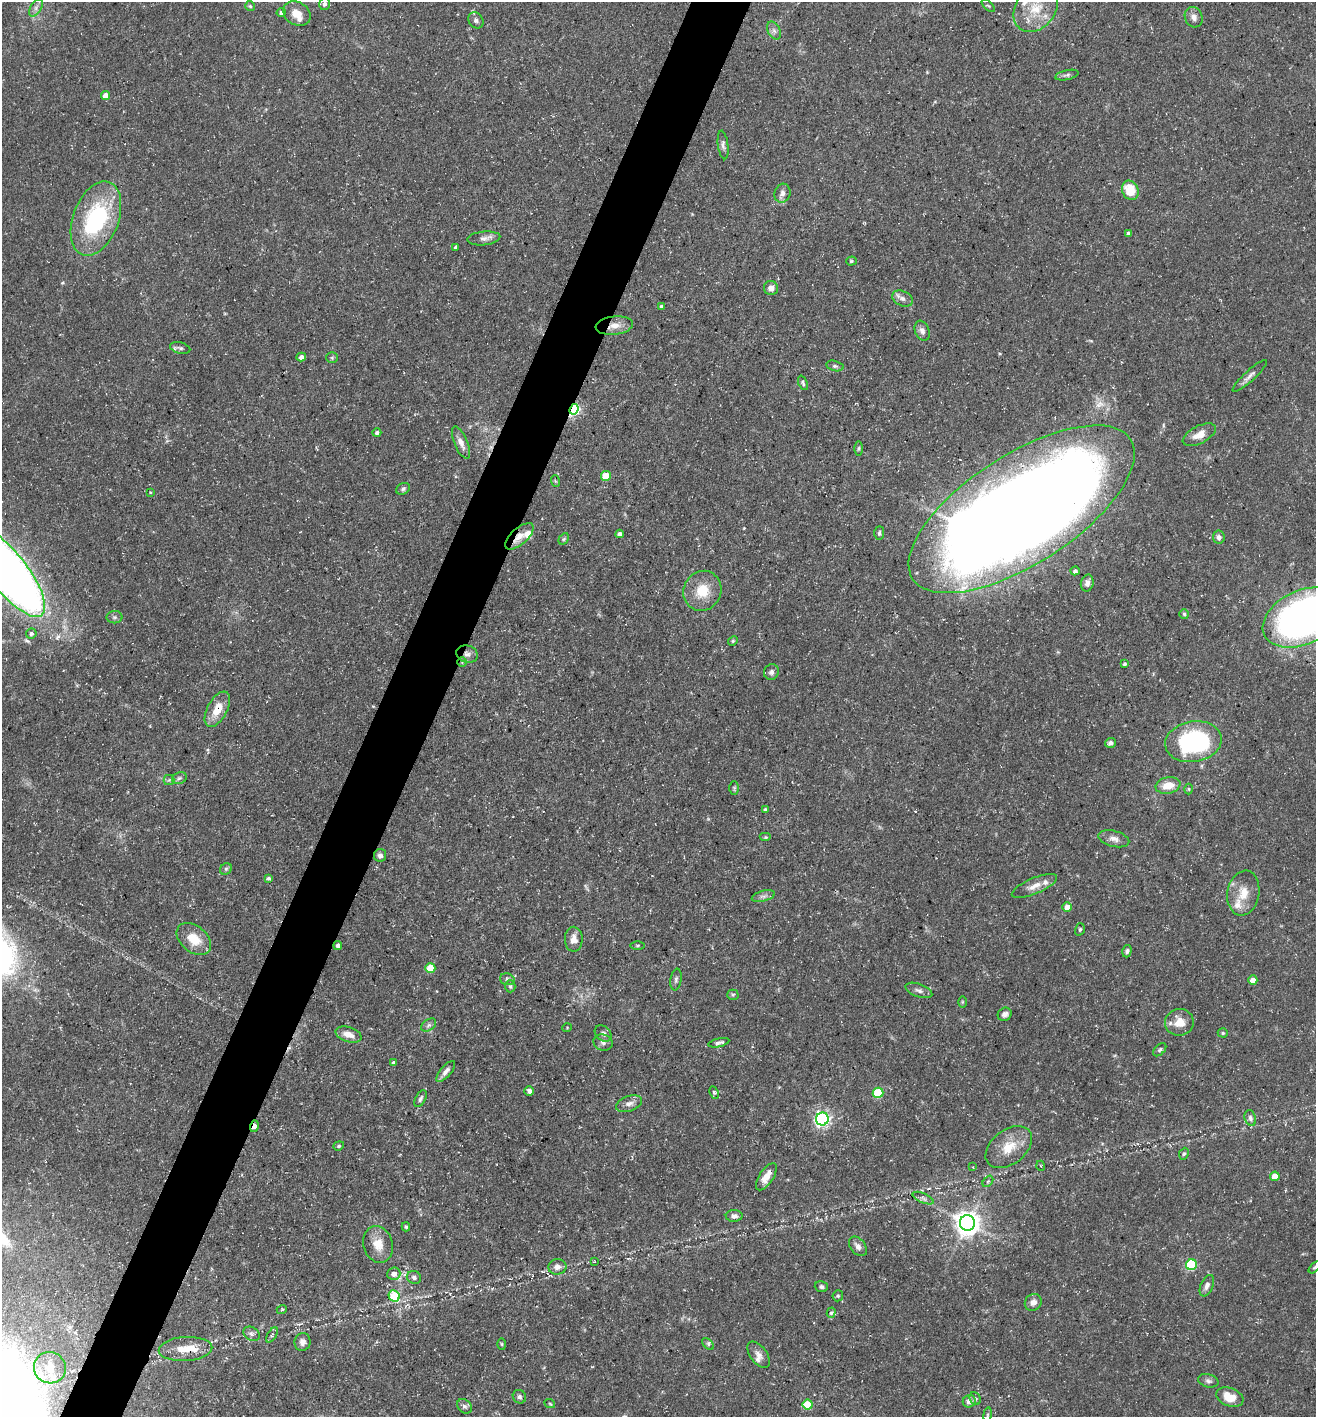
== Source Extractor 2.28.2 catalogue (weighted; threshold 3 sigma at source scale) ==
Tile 7 of 4 x 4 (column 3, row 2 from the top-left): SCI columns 2769-4082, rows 2833-4247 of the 5674 x 5663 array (HDU 1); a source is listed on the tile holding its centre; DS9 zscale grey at full resolution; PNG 1318 x 1419 px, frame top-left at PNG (2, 2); each listed source drawn as its Kron ellipse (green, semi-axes under 4 px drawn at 4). Shown black and unused: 5% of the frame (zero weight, under 3 of 5 exposures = <1% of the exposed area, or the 3 px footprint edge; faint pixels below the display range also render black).
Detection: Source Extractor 2.28.2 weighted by HDU 2 'WHT'; one run over the whole footprint, this tile lists its part. Background 0.0534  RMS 0.0049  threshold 0.0221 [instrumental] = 3 sigma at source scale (4.5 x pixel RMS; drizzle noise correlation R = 1.50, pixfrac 1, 0.05/0.05 arcsec/px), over >= 5 px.
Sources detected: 168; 1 too faint to see at this stretch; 2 inside a brighter object's white glare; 3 cosmic-ray / hot-pixel residue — neither listed nor drawn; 7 inside a brighter listed object's ellipse — not listed separately; the other 155 listed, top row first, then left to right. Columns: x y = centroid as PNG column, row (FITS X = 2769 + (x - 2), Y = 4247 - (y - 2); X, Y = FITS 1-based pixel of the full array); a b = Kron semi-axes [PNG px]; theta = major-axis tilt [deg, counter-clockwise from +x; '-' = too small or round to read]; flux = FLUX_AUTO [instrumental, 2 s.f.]
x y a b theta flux
324 4 6 5 - 1.5
250 6 5 5 - 0.65
988 6 8 3 -44 0.61
36 8 10 5 58 1.8
1036 9 25 19 51 15
281 12 5 4 - 1.3
297 14 14 11 -32 6
1194 17 10 8 -65 2.8
476 20 9 7 -52 1.6
774 31 9 6 -63 1.9
1067 75 12 5 12 1.3
105 95 4 4 - 5.8
723 145 14 5 -83 1.7
1130 190 10 8 -65 10
782 193 9 8 - 2.3
96 218 39 23 70 55
1129 233 3 3 - 1.2
484 238 16 7 5 2.5
456 247 4 3 - 0.73
851 261 5 4 - 0.72
771 288 7 7 - 2.9
902 298 11 7 -24 2.3
662 306 4 3 - 1.3
614 326 19 9 7 5
922 331 10 7 -69 2.1
180 348 10 5 -14 1.4
301 357 5 4 - 2.7
332 358 5 5 - 0.71
835 366 9 5 -14 1
1250 376 23 5 42 2.7
803 383 7 4 -69 0.94
574 409 5 4 - 83
377 433 4 4 - 1
1199 435 18 8 27 5.9
461 443 17 6 -67 3.6
859 448 7 3 89 0.73
606 476 5 5 - 17
555 481 6 3 -71 0.51
403 489 7 5 29 1.1
150 492 4 3 - 0.38
1022 509 129 55 33 1700
879 533 7 5 87 1
620 534 4 4 - 2.2
519 536 17 8 42 4.4
1219 537 6 6 - 1.8
564 539 6 4 61 0.78
1075 571 4 4 - 1.3
7 572 55 19 -52 520
1087 583 9 6 78 2.4
702 591 20 18 63 12
1184 614 5 4 - 0.87
114 617 8 6 1 1.1
1303 617 42 27 25 230
31 634 5 5 - 1.3
733 641 5 4 - 0.61
467 654 11 8 -17 2.3
462 662 5 5 - 0.66
1125 664 3 3 - 0.97
771 672 8 7 - 1.7
217 709 19 10 62 9.1
1193 742 28 20 10 69
1110 743 5 4 - 1.8
179 778 8 5 21 1.2
169 780 5 5 - 0.94
1168 785 12 8 12 7.9
734 788 7 5 89 0.79
1189 789 5 3 - 0.49
765 810 4 4 - 0.98
766 837 6 4 0 0.66
1114 839 16 8 -15 3.1
380 855 6 6 - 2
226 869 6 5 - 0.93
268 878 4 4 - 1
1034 886 24 8 23 4.9
1243 893 23 16 80 8.9
763 896 12 5 14 1.7
1067 907 5 4 - 5.9
1080 929 6 5 - 0.91
194 939 19 13 -39 9.9
574 939 12 9 -88 4.2
338 945 4 4 - 1.6
638 945 7 3 1 0.68
1127 951 6 4 74 1.1
430 968 5 5 - 12
507 979 7 5 -16 1.3
676 979 11 5 81 1.3
1253 980 4 4 - 4.3
510 986 6 5 - 0.88
919 990 14 6 -20 2.1
733 995 5 5 - 0.72
962 1002 6 4 90 0.56
1005 1014 7 6 - 1.9
1179 1022 14 13 - 7.3
429 1025 8 5 36 1.4
567 1028 5 3 - 0.41
1223 1033 5 4 - 0.68
349 1034 13 7 -18 4.9
603 1034 9 7 -41 1.6
603 1042 10 8 -19 1.8
719 1043 11 4 13 1.5
1160 1050 8 5 45 1
394 1063 4 3 - 1.2
446 1071 13 5 49 2.3
529 1091 5 4 - 1.7
714 1093 6 3 -63 0.81
878 1093 5 5 - 24
420 1099 9 5 62 1.2
629 1104 13 7 19 2.6
1250 1118 8 5 -73 1.5
822 1119 6 6 - 130
254 1126 6 4 75 3.3
339 1146 5 4 - 0.71
1009 1147 26 17 38 12
1184 1154 6 4 66 0.76
1041 1166 5 3 - 0.38
973 1167 4 2 - 0.34
1275 1176 5 4 - 6.4
766 1177 15 7 57 5.6
988 1181 6 4 50 0.96
923 1198 11 5 -24 1.6
734 1216 8 6 1 2.1
967 1223 7 7 - 490
406 1227 4 3 - 0.77
378 1244 18 14 -73 7.6
858 1246 11 7 -52 2.5
594 1262 4 2 - 0.31
1191 1265 5 5 - 42
557 1267 9 7 7 2.3
1315 1267 7 4 44 0.65
394 1274 6 6 - 3.3
414 1277 7 6 - 1.4
1207 1286 11 6 66 2.1
821 1287 6 5 - 1.3
394 1296 6 5 - 19
838 1296 6 5 - 0.8
1033 1302 9 8 - 2.8
282 1309 5 3 - 0.48
831 1313 5 4 - 0.91
251 1334 8 6 -31 1.5
272 1335 8 3 58 0.92
302 1342 9 8 - 2.3
502 1344 6 3 -88 0.5
708 1344 7 4 -46 1.1
186 1349 27 12 3 9.3
758 1355 15 8 -52 3
50 1368 16 15 - 8.6
1208 1381 10 6 -15 1.6
519 1397 7 6 - 1.2
1230 1397 14 9 -20 8.5
975 1399 7 5 -67 0.98
969 1401 6 6 - 2.7
550 1404 5 3 - 0.52
808 1405 5 5 - 17
464 1406 8 6 -42 1.5
988 1415 7 3 82 0.65
Overlapping masked pixels (flux is a lower limit): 9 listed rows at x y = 614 326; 574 409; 1022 509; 519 536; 467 654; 462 662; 217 709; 254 1126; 967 1223
Isophote crosses this tile's border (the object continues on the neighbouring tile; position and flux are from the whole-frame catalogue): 4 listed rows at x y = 1036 9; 7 572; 1303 617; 1315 1267